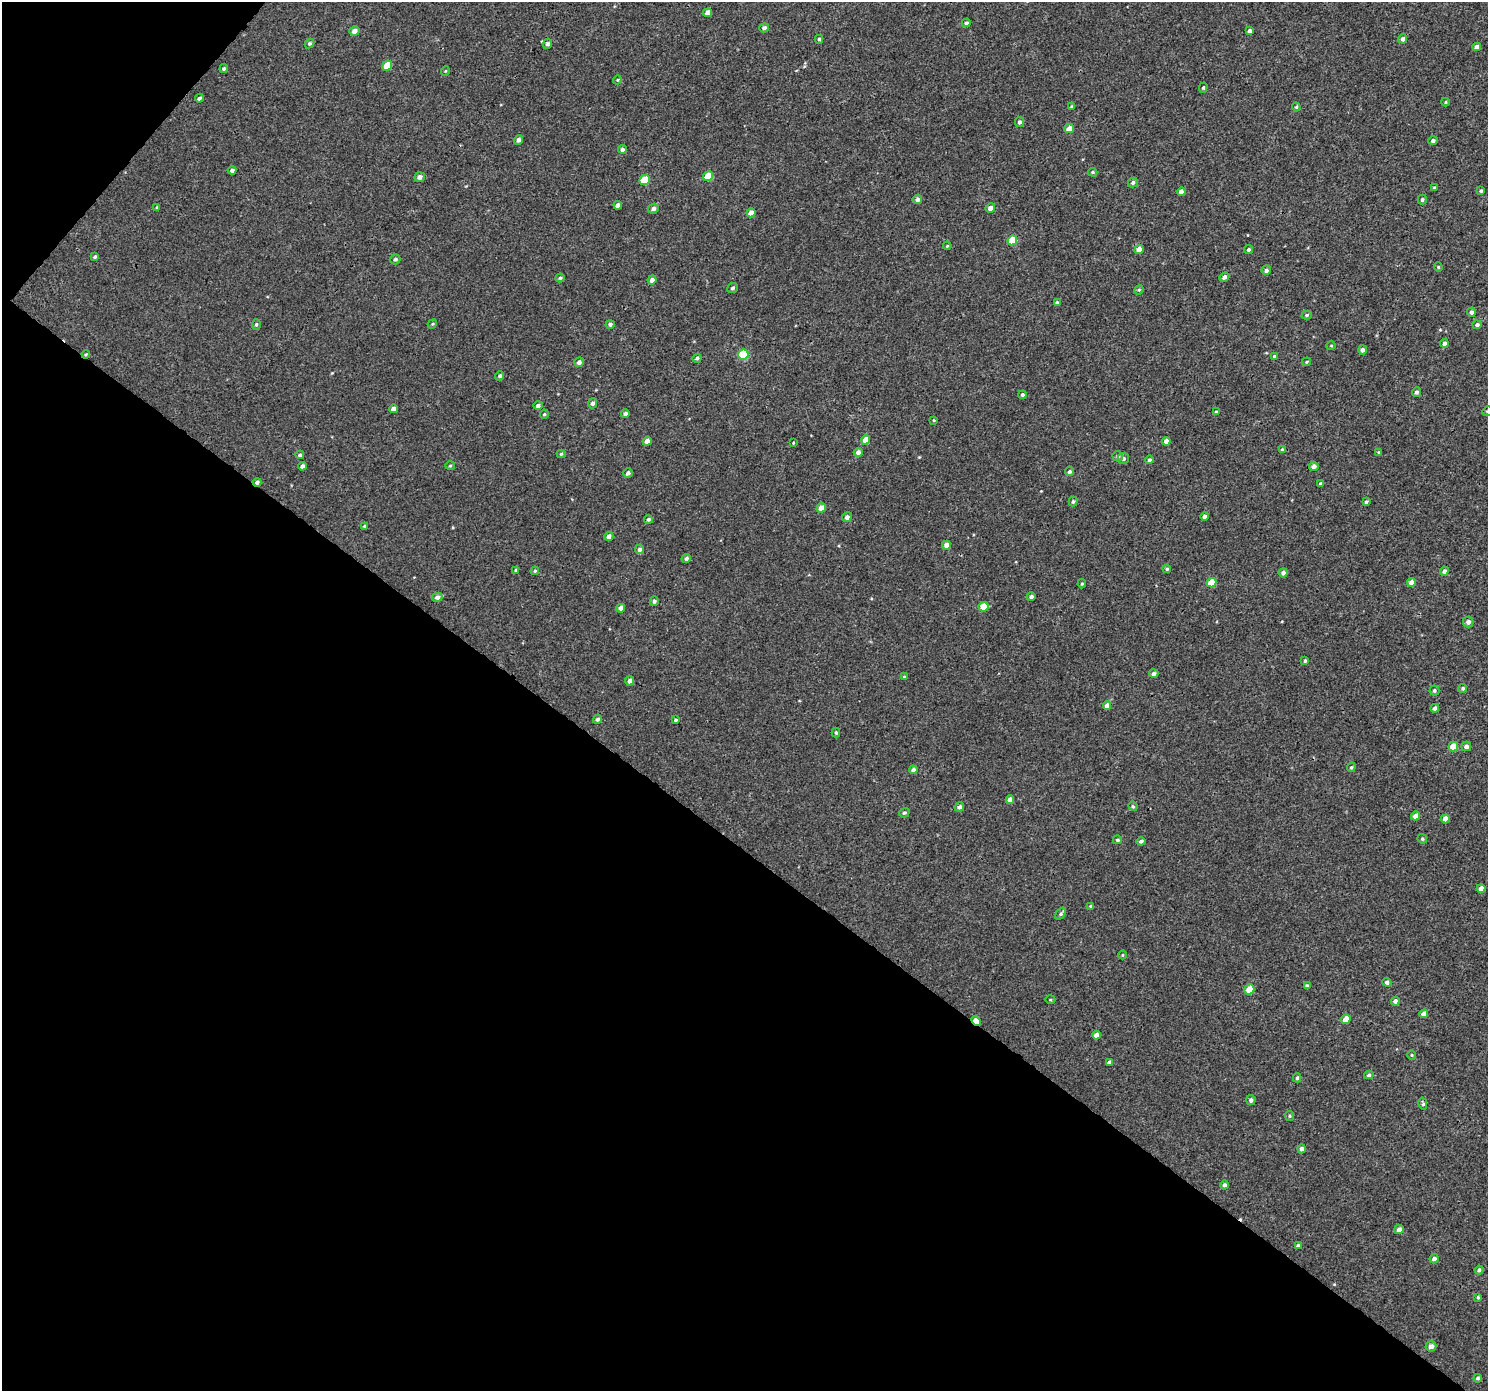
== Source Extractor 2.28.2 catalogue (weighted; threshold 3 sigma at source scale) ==
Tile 9 of 4 x 4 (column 1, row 3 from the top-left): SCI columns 39-1524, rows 1611-2999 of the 6026 x 6065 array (HDU 1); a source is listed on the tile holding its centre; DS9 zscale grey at full resolution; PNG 1490 x 1393 px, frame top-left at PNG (2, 2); each listed source drawn as its Kron ellipse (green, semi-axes under 4 px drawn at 4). Shown black and unused: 41% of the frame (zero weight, under 3 of 4 exposures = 5% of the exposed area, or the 3 px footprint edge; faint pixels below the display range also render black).
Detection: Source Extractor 2.28.2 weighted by HDU 2 'WHT'; one run over the whole footprint, this tile lists its part. Background 0.00277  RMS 0.0022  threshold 0.00975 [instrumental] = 3 sigma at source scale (4.5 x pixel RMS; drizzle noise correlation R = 1.50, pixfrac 1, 0.0396/0.0396 arcsec/px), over >= 5 px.
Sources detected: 179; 2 cosmic-ray / hot-pixel residue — neither listed nor drawn; the other 177 listed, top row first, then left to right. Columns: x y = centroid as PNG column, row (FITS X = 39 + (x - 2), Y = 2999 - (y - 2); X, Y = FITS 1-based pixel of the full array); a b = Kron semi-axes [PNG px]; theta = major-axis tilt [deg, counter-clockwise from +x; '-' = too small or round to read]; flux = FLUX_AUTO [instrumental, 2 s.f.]
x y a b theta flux
708 13 4 4 - 1.4
966 23 4 4 - 0.53
764 28 5 4 - 0.64
354 31 5 4 - 1.1
1250 31 4 4 - 0.86
819 39 4 3 - 0.34
1403 39 4 4 - 0.76
309 44 5 4 - 0.41
548 44 5 4 - 0.59
1477 47 4 4 - 0.83
387 66 5 4 - 3.5
224 69 4 4 - 0.37
445 71 5 3 - 0.18
617 80 4 3 - 0.18
1203 88 5 4 - 0.32
199 98 4 3 - 0.46
1445 102 4 4 - 0.26
1072 106 4 3 - 0.36
1296 107 4 4 - 0.24
1020 122 5 4 - 0.55
1069 129 5 4 - 2.1
518 140 5 4 - 0.7
1433 141 5 4 - 0.52
622 149 4 4 - 0.51
232 170 4 3 - 0.61
1093 172 5 4 - 0.26
708 176 5 4 - 4
419 177 5 4 - 0.98
645 180 5 5 - 5.6
1133 182 5 4 - 0.54
1434 187 4 3 - 0.2
1481 191 4 4 - 0.31
1181 192 4 4 - 1.2
917 199 5 4 - 0.76
1422 200 5 4 - 0.43
618 205 4 4 - 0.95
157 207 4 3 - 0.2
990 208 5 4 - 1.2
653 209 5 4 - 0.71
751 213 4 4 - 1.6
1012 240 5 4 - 4.7
947 246 4 3 - 0.2
1139 249 5 4 - 1.6
1249 250 4 4 - 0.43
95 257 4 4 - 0.42
395 259 5 5 - 0.49
1438 267 4 4 - 0.23
1266 270 5 4 - 0.63
1224 277 5 4 - 0.76
560 278 4 4 - 0.31
652 280 4 4 - 1.1
732 288 5 4 - 0.43
1139 290 5 4 - 0.27
1057 303 4 4 - 0.58
1471 312 4 4 - 0.71
1307 315 5 4 - 0.34
256 324 5 4 - 0.36
432 324 5 4 - 0.25
610 324 4 4 - 0.54
1477 325 4 4 - 0.51
1444 343 4 4 - 0.82
1331 346 4 4 - 0.22
1362 350 4 4 - 0.81
86 354 4 3 - 0.24
743 354 5 5 - 8.7
1274 356 4 3 - 0.26
697 358 5 4 - 0.4
579 362 5 4 - 0.7
1307 362 4 3 - 0.23
500 376 4 4 - 0.45
1416 392 5 4 - 0.54
1022 395 4 4 - 0.44
593 403 5 4 - 0.63
538 405 5 4 - 0.55
393 409 4 4 - 1
1487 411 5 4 - 0.29
1216 412 4 4 - 0.35
625 413 4 3 - 0.55
544 414 5 4 - 0.3
934 420 3 3 - 0.19
866 440 4 4 - 2.2
647 441 4 4 - 1.4
1166 441 4 4 - 1.3
793 443 3 3 - 0.17
1282 450 4 3 - 0.42
858 452 4 4 - 0.89
1379 452 4 3 - 0.21
561 454 4 4 - 0.26
300 455 4 4 - 0.39
1118 456 5 5 - 0.39
1123 459 5 5 - 0.55
1149 460 4 4 - 0.46
302 466 4 4 - 0.71
450 466 5 3 - 0.23
1314 466 4 4 - 0.77
1069 472 5 4 - 0.42
628 473 5 4 - 0.63
257 482 4 4 - 0.53
1321 484 4 3 - 0.42
1073 502 5 4 - 0.38
1366 502 4 3 - 0.32
821 508 5 4 - 1.9
1205 516 4 4 - 0.55
847 517 5 4 - 0.82
648 519 4 4 - 0.37
365 526 4 3 - 0.31
609 536 4 4 - 0.96
946 545 4 4 - 1.4
639 549 5 4 - 0.61
686 558 5 4 - 0.41
1167 569 4 4 - 0.36
516 570 4 3 - 0.34
535 571 4 3 - 0.27
1444 571 4 4 - 0.61
1283 573 4 4 - 0.75
1411 582 4 4 - 1.4
1211 583 5 4 - 3.7
1082 584 4 3 - 0.29
437 597 5 4 - 0.97
1031 597 4 4 - 0.61
654 601 4 4 - 0.47
983 607 5 4 - 3.2
621 608 4 4 - 0.97
1468 622 5 5 - 0.75
1305 661 4 3 - 0.31
1154 674 4 4 - 0.68
904 677 4 3 - 0.23
630 681 5 4 - 1
1463 688 4 4 - 0.41
1434 690 5 5 - 0.39
1107 706 4 4 - 1.4
1435 708 4 4 - 0.76
597 719 5 4 - 0.53
675 720 3 3 - 0.34
836 732 5 4 - 0.34
1453 746 5 4 - 3.3
1466 746 5 4 - 0.79
1351 767 4 4 - 0.27
913 770 4 4 - 0.84
1010 800 4 4 - 1.1
1133 806 5 4 - 0.27
959 807 5 4 - 0.74
904 813 5 4 - 0.4
1416 816 4 4 - 1.3
1445 819 4 4 - 1.7
1422 839 5 4 - 0.32
1117 840 4 4 - 0.4
1141 841 4 3 - 0.49
1481 888 4 4 - 1.4
1091 906 4 3 - 0.32
1061 914 7 4 50 0.47
1122 955 4 3 - 0.16
1387 982 4 4 - 0.61
1307 986 4 3 - 0.42
1249 989 5 4 - 3.7
1050 1000 5 3 - 0.21
1395 1001 4 4 - 0.76
1424 1014 4 4 - 1.4
1346 1019 5 4 - 2.6
976 1021 5 4 - 3.8
1096 1035 4 4 - 1.1
1412 1055 5 4 - 0.24
1109 1062 4 3 - 0.67
1369 1075 5 4 - 0.47
1297 1078 4 3 - 0.37
1251 1100 5 4 - 0.66
1423 1104 6 4 -75 0.35
1290 1116 5 4 - 0.29
1301 1149 4 4 - 0.76
1224 1185 4 4 - 0.58
1399 1229 4 4 - 0.92
1298 1246 4 4 - 0.48
1434 1259 4 4 - 0.95
1479 1270 4 4 - 0.61
1478 1297 4 3 - 0.3
1431 1346 5 5 - 1
1478 1378 4 4 - 0.48
Overlapping masked pixels (flux is a lower limit): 3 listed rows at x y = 86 354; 257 482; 976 1021
Isophote crosses this tile's border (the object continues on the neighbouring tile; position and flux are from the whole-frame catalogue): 1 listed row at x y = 1487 411